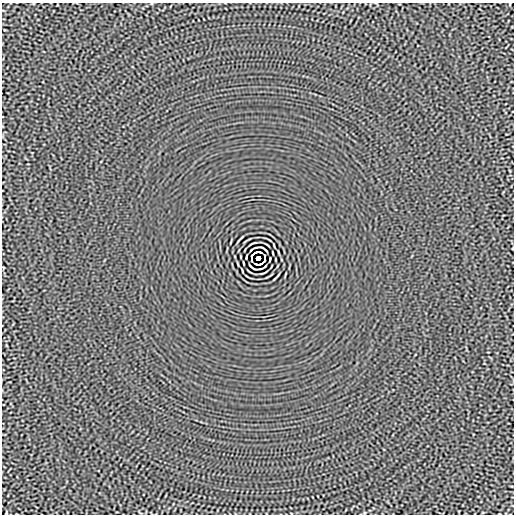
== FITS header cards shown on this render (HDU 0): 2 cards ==
NAXIS1  =                  512
NAXIS2  =                  512

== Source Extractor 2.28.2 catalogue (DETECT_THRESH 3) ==
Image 512 x 512 px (HDU 0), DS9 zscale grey, 1 PNG px = 1 image px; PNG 516 x 516 px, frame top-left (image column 1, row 512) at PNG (2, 3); no overlay
Background -1.04e-05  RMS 0.0015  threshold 0.00443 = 3 sigma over >= 5 px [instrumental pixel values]
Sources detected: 12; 2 with non-positive FLUX_AUTO (blend fragments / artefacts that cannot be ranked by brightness) are not listed; the other 10 listed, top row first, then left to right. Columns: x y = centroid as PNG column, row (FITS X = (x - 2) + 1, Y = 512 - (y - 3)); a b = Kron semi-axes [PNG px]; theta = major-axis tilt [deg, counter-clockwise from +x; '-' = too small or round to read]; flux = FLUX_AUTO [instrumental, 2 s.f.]
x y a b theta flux
264 249 8 2 -35 0.12
273 253 3 2 - 0.073
251 256 4 2 - 0.091
264 256 4 2 - 0.062
258 258 4 4 - 3.6
252 260 4 2 - 0.062
265 260 4 2 - 0.091
243 263 3 2 - 0.073
252 267 8 2 -35 0.12
6 513 3 2 - 0.071
At the frame edge (FLAGS 8, measured only in part): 1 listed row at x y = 6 513
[2 non-positive-flux detections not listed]